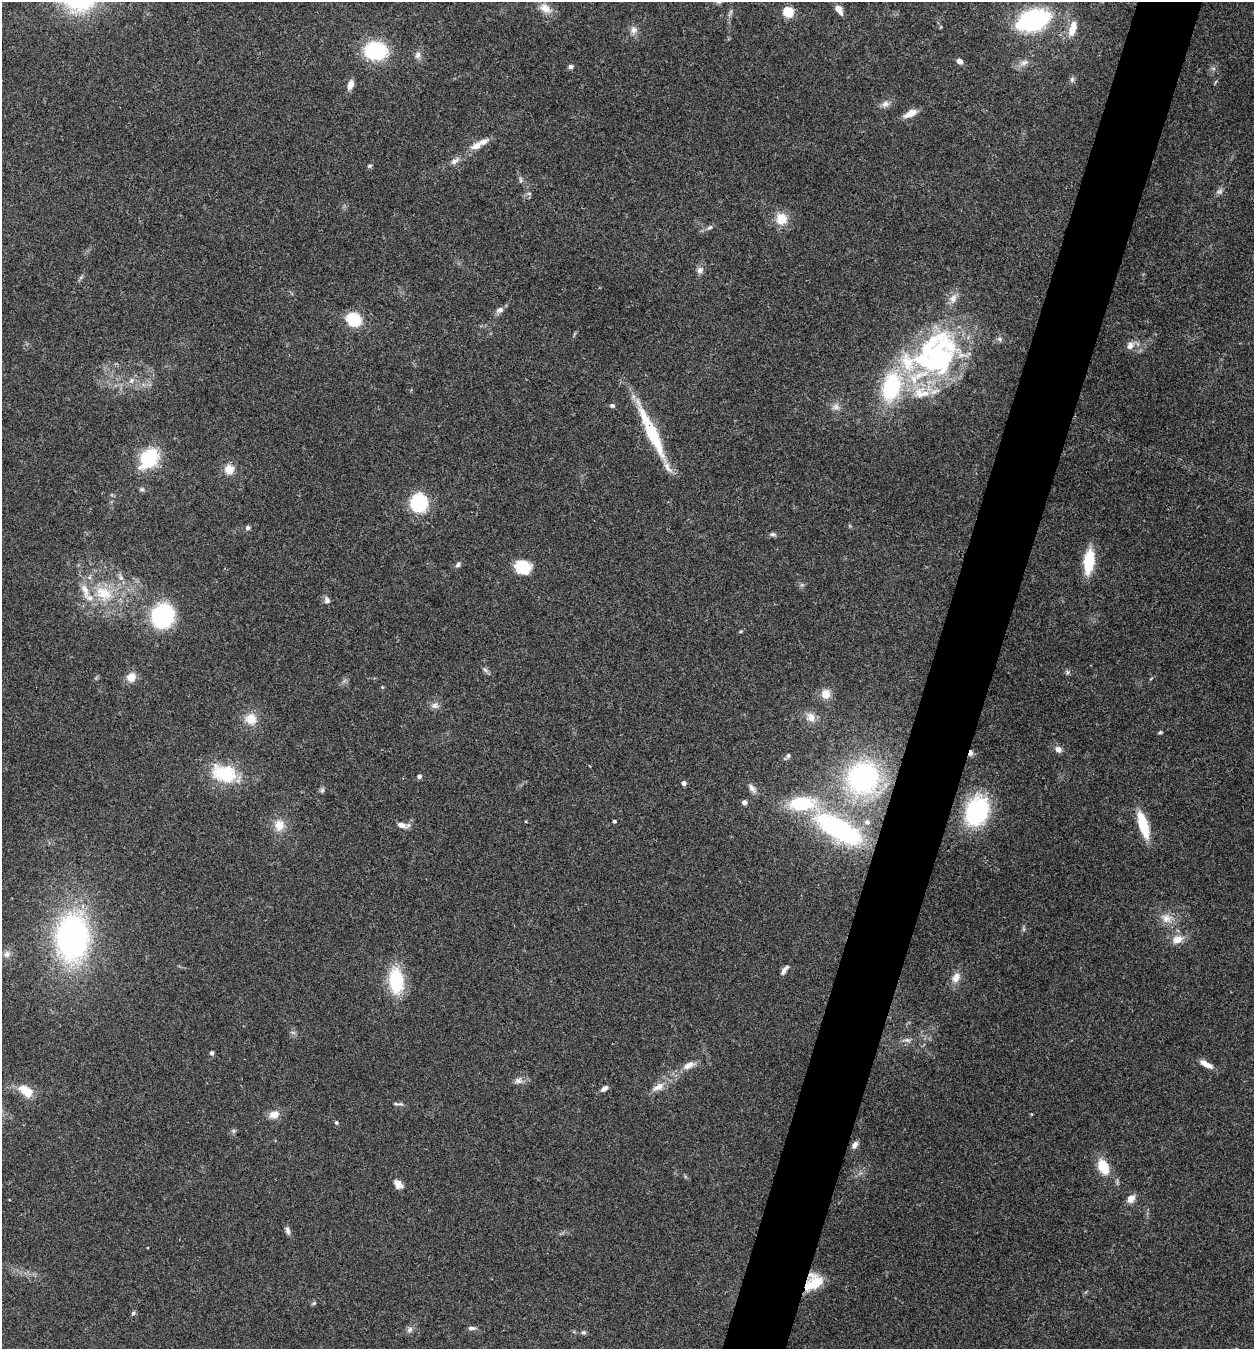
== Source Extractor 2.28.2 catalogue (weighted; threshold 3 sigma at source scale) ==
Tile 10 of 4 x 4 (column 2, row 3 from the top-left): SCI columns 1517-2768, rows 1349-2695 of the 5407 x 5394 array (HDU 1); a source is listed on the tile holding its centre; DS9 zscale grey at full resolution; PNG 1256 x 1351 px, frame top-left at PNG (2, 2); no overlay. Shown black and unused: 5% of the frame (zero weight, under 3 of 4 exposures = <1% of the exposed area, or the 3 px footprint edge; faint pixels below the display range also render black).
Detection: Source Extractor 2.28.2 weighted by HDU 2 'WHT'; one run over the whole footprint, this tile lists its part. Background 0.113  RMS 0.0062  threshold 0.0278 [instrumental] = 3 sigma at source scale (4.5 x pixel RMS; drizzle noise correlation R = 1.50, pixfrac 1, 0.05/0.05 arcsec/px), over >= 5 px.
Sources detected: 116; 1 inside a brighter object's white glare — not listed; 9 inside a brighter listed object's ellipse — not listed separately; the other 106 listed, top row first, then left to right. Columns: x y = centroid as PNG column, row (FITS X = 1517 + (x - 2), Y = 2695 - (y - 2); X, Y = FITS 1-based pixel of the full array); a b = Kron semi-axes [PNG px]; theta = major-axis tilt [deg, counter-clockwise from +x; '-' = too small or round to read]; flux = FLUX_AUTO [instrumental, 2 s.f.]
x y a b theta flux
545 8 17 11 -33 6.7
839 10 12 7 -59 4.5
788 12 5 5 - 47
1033 20 22 12 18 130
1072 29 17 8 73 10
634 30 10 9 - 3.3
376 51 17 13 -6 59
418 55 10 7 67 2.7
960 61 6 5 - 3.7
1024 62 13 7 20 3.7
571 66 6 5 - 1.5
1072 79 9 5 64 1.6
350 85 10 6 71 5
885 104 11 8 26 3.1
910 114 16 7 27 6.1
476 146 16 9 26 5.9
455 161 14 7 33 3.5
369 166 6 5 - 0.98
520 180 9 4 -89 1.2
1219 192 10 7 31 2.3
781 219 15 14 - 11
710 227 8 5 37 1.7
700 270 9 9 - 2.6
953 299 14 9 65 5
500 310 9 7 9 2.8
353 319 11 9 -32 29
999 339 7 6 - 1.6
1130 345 11 9 59 3.9
938 355 45 29 -13 62
131 380 7 7 - 2.5
891 387 36 21 75 54
921 393 27 18 -5 20
612 406 6 5 - 1.3
836 407 11 8 -3 3.3
652 432 76 11 -65 38
149 458 20 14 53 38
229 469 13 12 - 6.8
142 489 7 5 -21 1.2
419 503 12 11 - 57
248 528 6 6 - 1.4
772 534 8 5 -13 1.4
1089 561 25 10 83 25
458 564 8 6 51 1.7
523 566 17 14 -16 18
121 578 8 6 69 2
104 593 26 19 -31 24
327 600 10 7 -73 2.4
163 616 16 15 - 81
741 631 5 3 - 0.7
485 670 9 5 -36 1.6
1067 672 7 5 -78 1.2
131 677 11 10 - 6.7
826 694 11 10 - 7.1
435 705 12 8 -3 3
811 717 13 11 -54 5.5
251 719 14 13 - 9.9
1160 732 5 4 - 0.87
1058 749 8 6 -45 3.4
970 753 7 5 76 2.7
788 756 7 5 74 1.3
224 773 34 22 -17 31
419 776 6 5 - 1.5
863 778 30 28 47 110
684 783 4 4 - 2.7
752 788 16 6 -51 3
322 790 7 6 - 1.4
744 802 6 5 - 2.2
977 811 27 19 69 71
614 821 4 4 - 1.1
526 822 4 3 - 0.44
867 822 8 8 - 3
279 825 14 13 - 8.7
401 825 12 6 -16 4
1143 825 27 8 -73 23
838 829 55 21 -31 110
1166 918 16 13 -10 7.4
1024 929 7 4 -90 1
72 937 38 26 88 190
1177 939 11 8 29 7.5
7 954 10 9 - 3.3
784 970 15 5 54 2.5
956 977 15 10 64 5.3
396 981 24 13 -85 39
907 1040 9 6 -8 2.2
212 1053 6 5 - 1.2
1206 1064 15 6 -28 5.8
689 1065 16 8 26 5.4
518 1081 12 9 -2 3.3
658 1087 19 9 30 6.2
604 1088 8 5 34 3
26 1091 20 12 -36 11
400 1104 10 4 6 1.5
274 1114 13 10 16 5.6
336 1123 6 4 -89 0.89
233 1131 7 4 -90 1.1
854 1145 9 6 58 2.9
1103 1167 17 11 -63 14
398 1184 10 7 -50 5
1131 1199 9 7 45 5.3
287 1231 11 6 -73 2
813 1283 20 15 45 17
314 1303 6 4 44 0.86
133 1313 6 5 - 1
471 1328 9 5 3 2
410 1330 9 7 47 2.2
584 1332 7 6 - 1.2
Overlapping masked pixels (flux is a lower limit): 4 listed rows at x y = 652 432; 970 753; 838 829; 813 1283
Isophote crosses this tile's border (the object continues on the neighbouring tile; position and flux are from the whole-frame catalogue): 1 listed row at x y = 1033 20